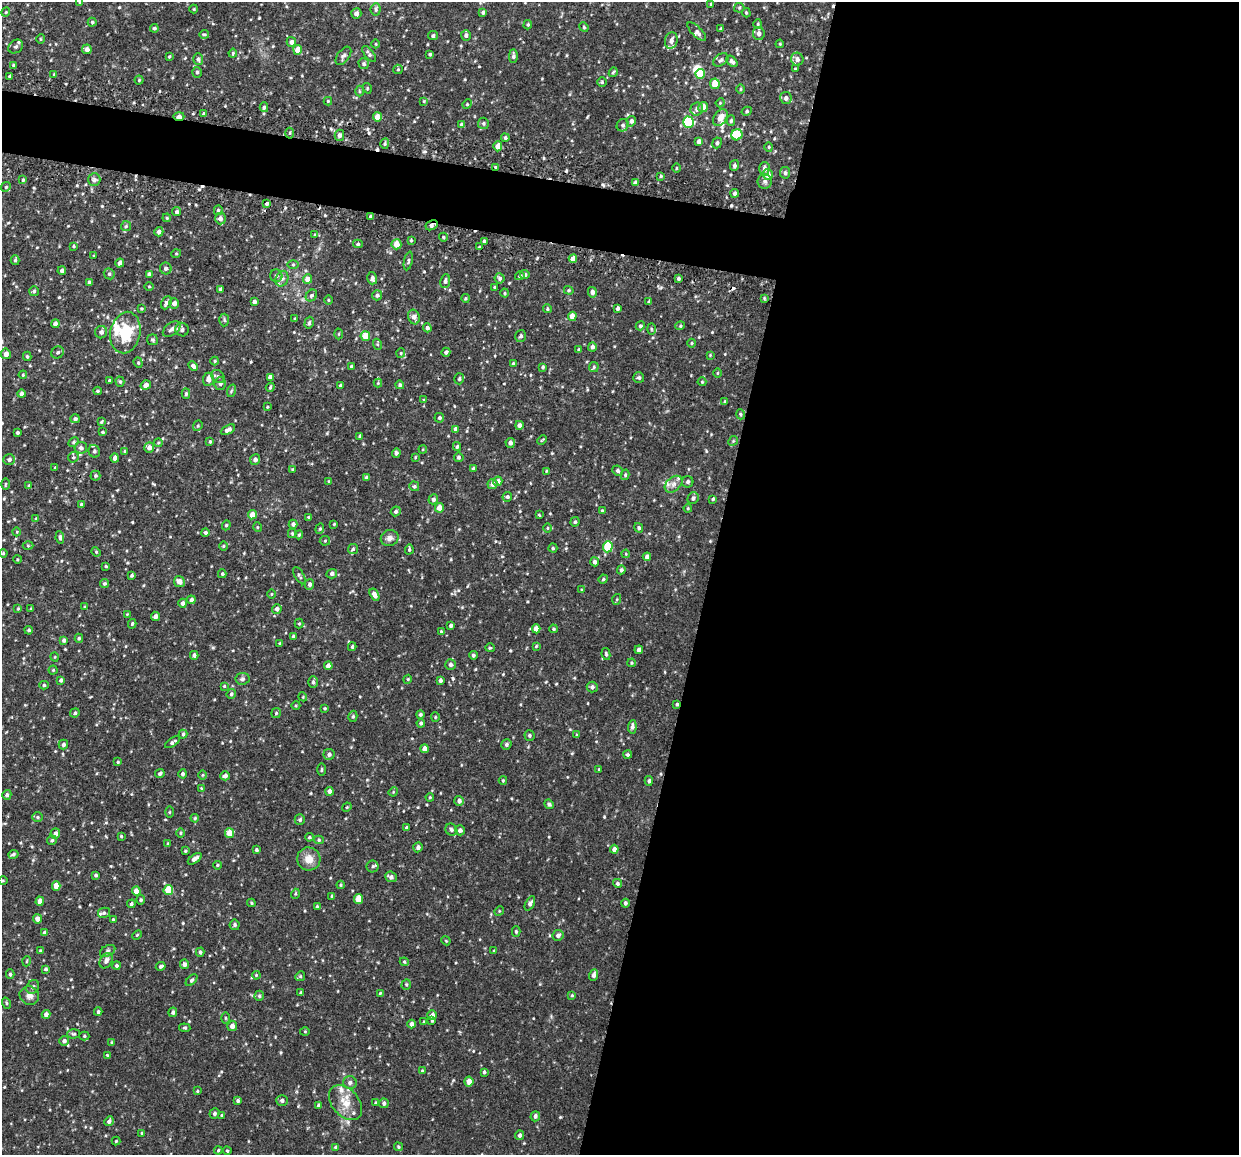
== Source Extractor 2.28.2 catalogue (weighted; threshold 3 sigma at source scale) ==
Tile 12 of 4 x 4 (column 4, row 3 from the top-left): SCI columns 3719-4955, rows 1299-2451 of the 4964 x 5024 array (HDU 1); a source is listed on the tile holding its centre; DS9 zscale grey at full resolution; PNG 1241 x 1157 px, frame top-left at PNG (2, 2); each listed source drawn as its Kron ellipse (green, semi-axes under 4 px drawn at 4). Shown black and unused: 46% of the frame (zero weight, under 2 of 3 exposures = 3% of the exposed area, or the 3 px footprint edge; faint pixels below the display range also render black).
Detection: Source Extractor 2.28.2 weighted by HDU 2 'WHT'; one run over the whole footprint, this tile lists its part. Background 0.0376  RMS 0.0082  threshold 0.0368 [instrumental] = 3 sigma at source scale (4.5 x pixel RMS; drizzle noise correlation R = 1.50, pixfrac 1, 0.05/0.05 arcsec/px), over >= 5 px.
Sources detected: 548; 1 inside a brighter object's white glare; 7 cosmic-ray / hot-pixel residue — neither listed nor drawn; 9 inside a brighter listed object's ellipse — not listed separately; of the other 531, all 500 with FLUX_AUTO >= 0.653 (the completeness limit of this list) listed and drawn (31 fainter detections not listed), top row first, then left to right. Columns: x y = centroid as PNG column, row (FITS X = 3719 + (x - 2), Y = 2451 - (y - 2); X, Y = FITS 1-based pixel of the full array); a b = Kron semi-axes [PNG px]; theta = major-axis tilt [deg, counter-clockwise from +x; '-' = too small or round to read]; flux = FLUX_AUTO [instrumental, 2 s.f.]
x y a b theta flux
80 2 4 3 - 0.71
711 4 4 4 - 1
739 8 5 5 - 1.2
194 9 4 4 - 0.72
376 9 6 5 - 1.7
6 12 4 4 - 0.86
483 12 4 4 - 1.7
356 13 5 5 - 3
746 13 5 4 - 1
92 22 4 4 - 1.1
758 24 4 4 - 0.96
528 25 5 4 - 1.1
584 27 5 4 - 1
154 28 4 4 - 1.3
721 29 4 3 - 1.1
697 32 12 5 -45 2.4
759 33 6 6 - 2.9
204 34 5 3 - 0.93
466 35 5 5 - 2.2
433 36 5 4 - 1.8
40 39 5 3 - 0.85
671 40 8 6 79 3.7
291 42 5 4 - 3.2
376 44 4 3 - 0.71
780 44 4 3 - 0.73
16 47 8 6 36 2
87 49 5 4 - 3.3
298 50 5 4 - 9.5
233 53 4 3 - 0.93
369 54 9 4 -52 2.1
430 54 3 3 - 1
343 56 10 6 54 2.3
513 56 6 4 89 2.1
169 57 3 3 - 0.69
198 59 6 5 - 2.1
797 59 6 6 - 3.3
721 60 8 5 36 2
732 61 6 4 -46 2.3
364 64 5 5 - 1.6
13 65 3 3 - 0.96
398 69 5 4 - 0.9
795 69 4 3 - 0.74
197 72 5 4 - 1.3
613 72 5 3 - 1
54 74 3 3 - 0.85
700 74 5 4 - 24
9 76 4 3 - 0.79
139 80 4 4 - 0.84
602 82 5 4 - 1.1
715 84 5 5 - 14
367 88 5 3 - 0.67
741 89 5 3 - 0.88
359 91 5 3 - 0.87
786 98 6 6 - 3
328 101 4 4 - 0.83
424 101 4 4 - 0.77
720 103 4 3 - 0.75
467 104 5 4 - 0.99
264 107 5 4 - 1.4
703 107 5 5 - 7.2
697 109 7 6 - 3.4
747 111 5 4 - 1.4
204 114 4 3 - 2.2
179 116 5 3 - 4.7
377 117 5 4 - 8
720 118 9 6 54 7.2
631 121 5 4 - 2
731 121 5 4 - 1.5
688 122 6 5 - 54
483 123 5 5 - 1.4
461 125 4 4 - 1.8
623 125 6 6 - 2
290 133 5 3 - 1.1
339 135 5 5 - 2.7
737 135 5 5 - 21
505 138 4 3 - 1.2
699 141 4 4 - 2.9
717 143 5 4 - 1.8
385 144 5 4 - 1.3
498 146 5 4 - 6.7
769 147 4 4 - 0.9
734 165 5 4 - 2
495 167 3 3 - 3.5
676 168 5 3 - 0.74
764 169 6 5 - 3.1
785 173 6 5 - 1.8
768 175 5 5 - 6.5
661 176 3 3 - 0.83
23 180 4 4 - 1.1
94 180 6 6 - 2.4
765 181 7 7 - 2.2
635 183 4 4 - 2.2
6 187 5 4 - 0.96
735 193 4 4 - 2.3
266 203 3 3 - 6.1
218 210 5 4 - 1.3
177 212 4 4 - 1.8
370 216 3 3 - 0.87
167 218 4 3 - 0.71
220 218 6 5 - 3.6
432 225 6 4 28 2.6
126 226 5 5 - 1.2
159 232 4 4 - 2.7
315 235 4 3 - 0.78
443 237 4 3 - 0.72
411 240 4 3 - 0.91
484 241 3 3 - 1.2
358 244 5 4 - 1.1
396 244 5 5 - 7.3
74 246 3 3 - 0.91
479 247 4 3 - 0.77
176 254 5 3 - 0.75
94 256 3 3 - 0.65
573 259 4 4 - 6.5
15 260 5 4 - 1.4
408 261 9 4 77 1.3
120 263 4 4 - 4
293 265 6 4 0 1
166 268 6 5 - 2.3
62 271 4 4 - 2.7
109 274 6 5 - 1.3
149 274 4 4 - 2.8
525 275 5 4 - 2.1
276 276 6 6 - 2.3
520 276 5 4 - 1.5
372 278 6 4 -76 2.3
500 278 5 5 - 1.7
678 278 3 3 - 1.4
282 279 8 6 67 2.7
307 279 5 4 - 6.4
445 281 7 5 80 2.1
89 282 4 3 - 2
149 287 4 3 - 0.76
495 287 3 2 - 0.83
220 289 4 3 - 1.3
569 290 5 4 - 0.98
34 291 5 5 - 1.3
592 292 5 4 - 2.9
505 293 4 4 - 0.93
311 295 6 5 - 1.7
377 295 5 5 - 1.9
465 298 4 4 - 0.96
764 298 4 3 - 0.91
328 300 4 3 - 0.67
254 302 4 3 - 2.4
649 302 3 3 - 1.6
166 303 7 5 64 2.2
174 303 5 5 - 3.4
141 308 3 3 - 0.83
617 308 4 3 - 2.3
547 309 4 4 - 1.1
572 316 4 4 - 7.8
414 317 7 5 -71 3.8
295 319 4 2 - 0.68
224 320 6 5 - 1.4
309 323 6 4 74 1.3
55 324 4 4 - 3.2
640 326 5 4 - 1.5
680 326 5 3 - 0.81
427 328 4 4 - 2.3
172 329 10 6 38 3.3
651 329 6 4 -88 1.1
182 330 7 6 - 2.8
101 332 6 6 - 3.3
125 333 21 15 79 30
339 334 5 3 - 0.69
365 336 5 4 - 14
521 336 6 5 - 1.9
152 340 5 5 - 1.4
692 343 4 3 - 0.72
377 344 5 3 - 0.91
592 347 4 4 - 2.3
579 350 4 4 - 1.8
58 352 6 5 - 1.7
446 352 5 4 - 1.6
401 353 5 4 - 0.87
6 354 5 5 - 3.8
710 355 4 4 - 0.67
27 356 5 3 - 1
215 361 4 4 - 0.91
138 363 5 4 - 1.1
513 363 3 3 - 0.69
193 366 5 4 - 2.5
351 366 4 3 - 1.1
543 367 4 3 - 1.2
594 367 5 5 - 1.2
717 373 5 3 - 0.75
23 375 4 4 - 0.73
218 377 7 6 - 1.9
270 377 4 4 - 2.8
639 378 5 5 - 1.6
208 379 6 5 - 4.9
459 379 5 5 - 1.4
109 381 3 3 - 1.3
120 382 5 4 - 1.2
702 382 4 4 - 0.81
378 383 4 4 - 0.81
220 384 6 6 - 2.3
146 385 5 4 - 3.8
400 385 4 4 - 1.4
340 386 3 3 - 1.3
270 387 5 4 - 1
97 391 4 3 - 1.1
231 391 6 4 71 1.1
22 394 4 4 - 2.5
186 394 5 4 - 1.3
424 400 4 4 - 0.87
725 401 4 3 - 0.94
267 407 3 3 - 0.79
741 414 5 4 - 1
439 418 5 4 - 1.6
75 419 5 4 - 1.7
101 422 4 4 - 0.82
519 425 4 4 - 2.9
198 426 5 4 - 1.1
456 429 4 4 - 2.8
228 430 8 4 28 3.3
102 432 3 3 - 0.9
17 433 3 3 - 1.4
360 436 4 3 - 1.5
542 440 5 3 - 0.76
210 441 4 3 - 0.77
733 441 5 4 - 1.1
73 442 5 4 - 1.2
158 443 4 4 - 0.84
510 443 5 4 - 2.8
457 446 4 4 - 1.4
81 448 6 6 - 2.7
149 448 5 5 - 3.6
423 449 4 3 - 0.69
94 451 6 5 - 2
125 451 4 4 - 1.3
396 453 5 4 - 1.7
73 457 5 5 - 1.3
415 457 4 2 - 0.67
459 457 5 5 - 1.7
115 458 4 4 - 3.7
9 459 6 5 - 2.3
255 459 5 5 - 2.9
55 467 3 3 - 0.65
474 468 4 4 - 1.8
292 469 4 3 - 0.7
546 471 4 3 - 0.67
617 471 5 5 - 1.8
625 475 5 4 - 1.2
95 476 5 5 - 1.2
366 478 4 4 - 1.7
329 481 3 3 - 0.75
498 481 5 4 - 3.4
688 482 5 5 - 1.9
5 484 5 3 - 0.75
492 484 5 5 - 3.7
673 484 10 7 41 4.1
29 486 4 3 - 1.6
414 486 5 4 - 1.5
507 497 5 4 - 1.4
693 498 6 5 - 2.2
433 499 5 4 - 2.1
713 499 4 3 - 1
81 504 4 4 - 0.93
439 508 5 4 - 5.6
688 508 4 3 - 0.77
396 511 5 4 - 1.7
602 511 4 3 - 1.6
252 515 4 4 - 7.5
539 515 4 2 - 0.66
308 517 4 3 - 1
36 518 4 4 - 0.94
575 522 4 4 - 1.3
293 524 4 4 - 2.4
334 524 3 3 - 0.73
226 525 5 4 - 0.96
257 527 5 3 - 0.74
547 528 5 3 - 0.68
639 528 5 4 - 1.5
320 529 5 4 - 1.2
17 532 4 3 - 0.69
205 532 4 4 - 1.8
292 533 4 4 - 0.87
299 535 4 4 - 1
60 537 6 4 -80 2
390 538 9 8 - 3.3
325 541 5 5 - 0.96
28 546 5 3 - 0.8
223 546 5 3 - 0.69
608 547 5 5 - 28
553 548 4 4 - 1.2
353 549 5 5 - 1.2
409 550 5 4 - 1.2
96 552 5 4 - 0.93
3 553 4 3 - 0.86
626 554 4 3 - 0.71
647 557 4 4 - 3.1
17 559 4 3 - 0.69
594 562 4 4 - 2.5
106 566 4 3 - 0.88
621 570 4 4 - 1.9
222 574 4 4 - 1.1
332 574 5 4 - 2.1
132 575 4 3 - 1.2
299 576 10 4 -58 1.7
603 579 5 4 - 0.99
179 582 5 5 - 5.2
104 584 4 4 - 1.3
309 584 5 4 - 2.2
582 590 3 3 - 0.78
271 594 4 3 - 0.65
374 595 6 4 -58 4.1
617 599 5 3 - 0.87
191 600 4 4 - 2.3
183 603 4 4 - 2.7
85 607 4 3 - 1.2
18 609 4 3 - 0.76
31 609 4 3 - 0.7
277 609 5 4 - 2.3
127 614 4 3 - 0.71
155 616 4 4 - 2.7
132 624 5 3 - 1.1
299 624 5 4 - 0.91
451 626 4 3 - 1.6
536 629 4 4 - 6.8
553 629 4 4 - 1
29 630 4 3 - 1.1
441 632 3 3 - 0.82
293 637 4 4 - 1.3
79 638 4 4 - 1.1
64 640 4 3 - 1.8
280 643 3 3 - 0.69
536 646 4 3 - 0.8
352 647 4 3 - 1.1
490 648 5 4 - 0.86
639 650 4 4 - 2.7
606 654 6 4 -80 1.1
194 655 4 4 - 2.3
473 655 4 4 - 1.5
55 657 4 3 - 0.65
632 663 4 4 - 0.85
450 665 5 5 - 2.2
328 666 4 4 - 5
53 670 4 4 - 0.92
242 679 7 6 - 1.8
408 679 4 3 - 0.69
61 680 4 3 - 1.5
440 680 4 3 - 2
313 682 6 4 -89 1.5
44 685 4 4 - 1.2
224 686 3 3 - 0.79
592 687 5 5 - 2.2
231 694 5 4 - 1.4
303 697 4 3 - 0.74
677 704 4 3 - 1.1
296 705 4 3 - 0.71
325 708 3 3 - 0.9
75 713 5 4 - 1.4
276 713 5 5 - 1
420 714 4 4 - 1.4
353 716 5 4 - 1.3
435 717 4 4 - 0.84
421 723 4 4 - 1.5
632 727 7 4 84 2.3
183 734 4 4 - 1.1
529 735 5 5 - 1.4
577 735 4 3 - 1
173 742 8 4 33 1.8
506 744 5 5 - 1.9
63 745 5 4 - 2
424 749 4 4 - 4.1
329 754 5 5 - 2.4
628 754 4 4 - 1.2
118 762 3 3 - 0.86
599 769 4 3 - 0.67
322 770 6 3 89 1
160 774 5 3 - 1.5
183 774 4 4 - 1.8
202 775 5 3 - 0.73
225 776 5 4 - 2.6
503 780 4 3 - 0.84
649 781 5 4 - 1.6
201 788 4 3 - 0.68
330 791 4 4 - 3.1
393 792 5 4 - 0.75
7 795 5 4 - 1.8
430 797 4 4 - 0.89
459 801 5 5 - 2.8
549 804 5 4 - 1.3
347 807 5 4 - 0.81
169 812 5 3 - 0.75
37 817 5 5 - 1.3
195 818 4 4 - 0.89
300 820 5 5 - 1.6
407 828 3 3 - 2.1
451 830 6 5 - 2
460 830 5 5 - 2.4
55 833 5 5 - 3.1
180 833 5 3 - 0.8
229 833 5 4 - 9.4
121 836 4 3 - 0.89
309 837 4 4 - 1.3
52 840 5 4 - 1.4
319 840 5 4 - 1.2
168 844 4 3 - 1.2
418 847 5 4 - 2.3
614 849 4 4 - 4
256 850 4 4 - 1.4
185 851 4 4 - 0.84
13 854 5 4 - 1.4
195 859 8 4 35 4.2
309 859 12 11 - 8.1
217 865 4 3 - 0.86
373 866 6 6 - 1.6
96 875 4 3 - 1.4
391 877 6 5 - 2.5
3 881 5 3 - 0.74
617 883 5 4 - 1.6
341 885 4 4 - 0.84
56 886 4 4 - 8.1
168 890 5 5 - 21
136 891 4 4 - 5.4
295 894 5 3 - 0.79
332 896 4 3 - 1.2
358 899 5 4 - 12
141 900 4 4 - 1.3
40 901 4 4 - 6.4
251 903 4 3 - 0.96
530 903 8 4 62 2.4
625 903 4 4 - 1.8
131 904 4 4 - 1.5
317 906 4 3 - 0.9
499 911 5 4 - 0.89
104 913 6 5 - 1.5
37 919 4 4 - 3.7
113 919 4 3 - 0.71
235 925 5 5 - 1.6
516 931 5 4 - 1.2
44 932 4 4 - 1.7
137 935 5 3 - 0.8
558 935 6 5 - 2.3
446 941 4 3 - 0.67
40 951 4 3 - 0.89
108 951 8 5 29 1.8
494 951 3 3 - 0.98
200 952 4 4 - 1.5
27 961 5 3 - 0.65
106 961 8 6 58 3.1
404 962 5 4 - 1
184 964 5 4 - 2.6
117 966 4 4 - 1.2
161 966 5 3 - 1.7
46 969 4 4 - 1.5
10 974 4 4 - 1.2
256 975 4 3 - 0.73
594 975 6 4 70 3
300 976 5 4 - 1
192 980 7 4 46 1.3
406 984 5 4 - 1.2
33 987 7 6 - 2.5
301 993 4 3 - 1.7
380 993 4 3 - 0.72
572 995 4 3 - 0.77
29 996 10 9 - 3.8
259 996 5 4 - 1.4
6 1003 5 3 - 0.9
98 1012 4 3 - 1.4
173 1012 5 4 - 1.9
46 1014 4 4 - 3.1
432 1015 5 4 - 3.6
225 1018 5 3 - 0.97
432 1021 4 3 - 0.89
424 1022 4 3 - 1
412 1024 4 4 - 3.8
232 1026 5 5 - 3.9
185 1028 6 3 -5 1
305 1031 5 3 - 0.65
74 1034 6 4 2 1.4
84 1036 5 4 - 1.2
64 1041 5 5 - 2.5
112 1042 4 3 - 0.86
107 1055 3 3 - 0.69
422 1071 3 3 - 0.93
484 1072 4 3 - 1.3
469 1082 5 4 - 5.9
350 1083 7 6 - 2.4
197 1091 3 3 - 0.78
282 1100 5 5 - 2.1
238 1101 3 3 - 1.4
345 1103 20 13 -49 12
375 1103 4 3 - 0.9
384 1103 5 5 - 1.9
318 1105 4 3 - 1.4
214 1113 5 5 - 1.9
222 1115 3 3 - 0.71
535 1116 5 4 - 1.9
109 1121 5 4 - 2.2
142 1133 4 3 - 0.88
520 1135 5 4 - 2.3
116 1141 4 4 - 0.78
336 1147 4 4 - 1.4
398 1147 4 4 - 0.96
218 1150 4 3 - 0.79
227 1151 4 3 - 0.97
Overlapping masked pixels (flux is a lower limit): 4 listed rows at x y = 179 116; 495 167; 432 225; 677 704
Isophote crosses this tile's border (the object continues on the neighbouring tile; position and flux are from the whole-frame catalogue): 1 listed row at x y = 80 2